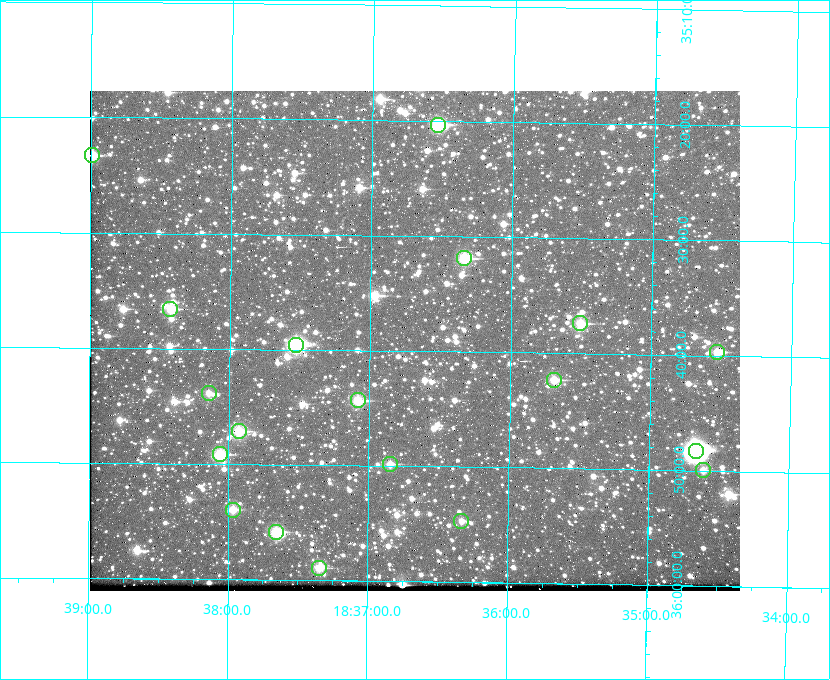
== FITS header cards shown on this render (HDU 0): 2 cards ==
NAXIS1  =                  650 / Width of table row in bytes
NAXIS2  =                  500 / Number of rows in table

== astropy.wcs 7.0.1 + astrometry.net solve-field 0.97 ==
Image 650 x 500 px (HDU 0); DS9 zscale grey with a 90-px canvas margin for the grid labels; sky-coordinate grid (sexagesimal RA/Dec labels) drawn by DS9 from the SOLVED WCS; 19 Tycho-2 reference stars matched to detected sources circled (green)
Header WCS: none
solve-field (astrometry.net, Tycho-2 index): SOLVED blind (the file carries no WCS)
Solved WCS: RA---TAN-SIP/DEC--TAN-SIP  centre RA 18:36:41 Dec +35:39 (279.17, +35.65 deg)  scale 5.21 arcsec/px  FOV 56.4' x 43.4'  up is +179 deg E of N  parity flipped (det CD > 0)
(file carries no celestial WCS; the grid is the blind solution)
Tycho-2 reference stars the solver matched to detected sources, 19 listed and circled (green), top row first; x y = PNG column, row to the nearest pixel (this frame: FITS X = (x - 90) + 1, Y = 500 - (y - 91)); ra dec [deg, ICRS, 3 dp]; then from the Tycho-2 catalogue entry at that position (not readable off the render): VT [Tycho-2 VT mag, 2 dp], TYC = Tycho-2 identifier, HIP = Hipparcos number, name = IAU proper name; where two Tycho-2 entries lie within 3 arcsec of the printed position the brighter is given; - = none
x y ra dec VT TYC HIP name
438 125 279.134 +35.339 9.91 2645-980-1 - -
92 155 279.747 +35.388 10.29 2645-648-1 - -
464 258 279.085 +35.532 9.84 2645-710-1 - -
170 309 279.606 +35.610 10.50 2645-565-1 - -
580 323 278.877 +35.623 10.37 2632-1282-1 - -
296 345 279.382 +35.660 8.88 2649-136-1 91311 -
717 352 278.632 +35.662 10.68 2636-195-1 - -
554 380 278.922 +35.705 10.37 2636-96-1 - -
209 393 279.537 +35.731 11.00 2649-31-1 - -
358 400 279.271 +35.739 10.27 2649-22-1 - -
239 431 279.483 +35.786 9.96 2649-1276-1 - -
696 451 278.667 +35.805 7.78 2636-68-1 91080 -
220 454 279.516 +35.819 10.07 2649-1464-1 - -
390 464 279.212 +35.831 10.99 2649-1529-1 - -
703 470 278.654 +35.833 11.29 2636-133-1 - -
233 510 279.492 +35.899 10.86 2649-1492-1 - -
461 521 279.083 +35.912 11.42 2649-1448-1 - -
276 532 279.414 +35.931 10.32 2649-1381-1 - -
319 568 279.337 +35.982 10.50 2649-1232-1 - -